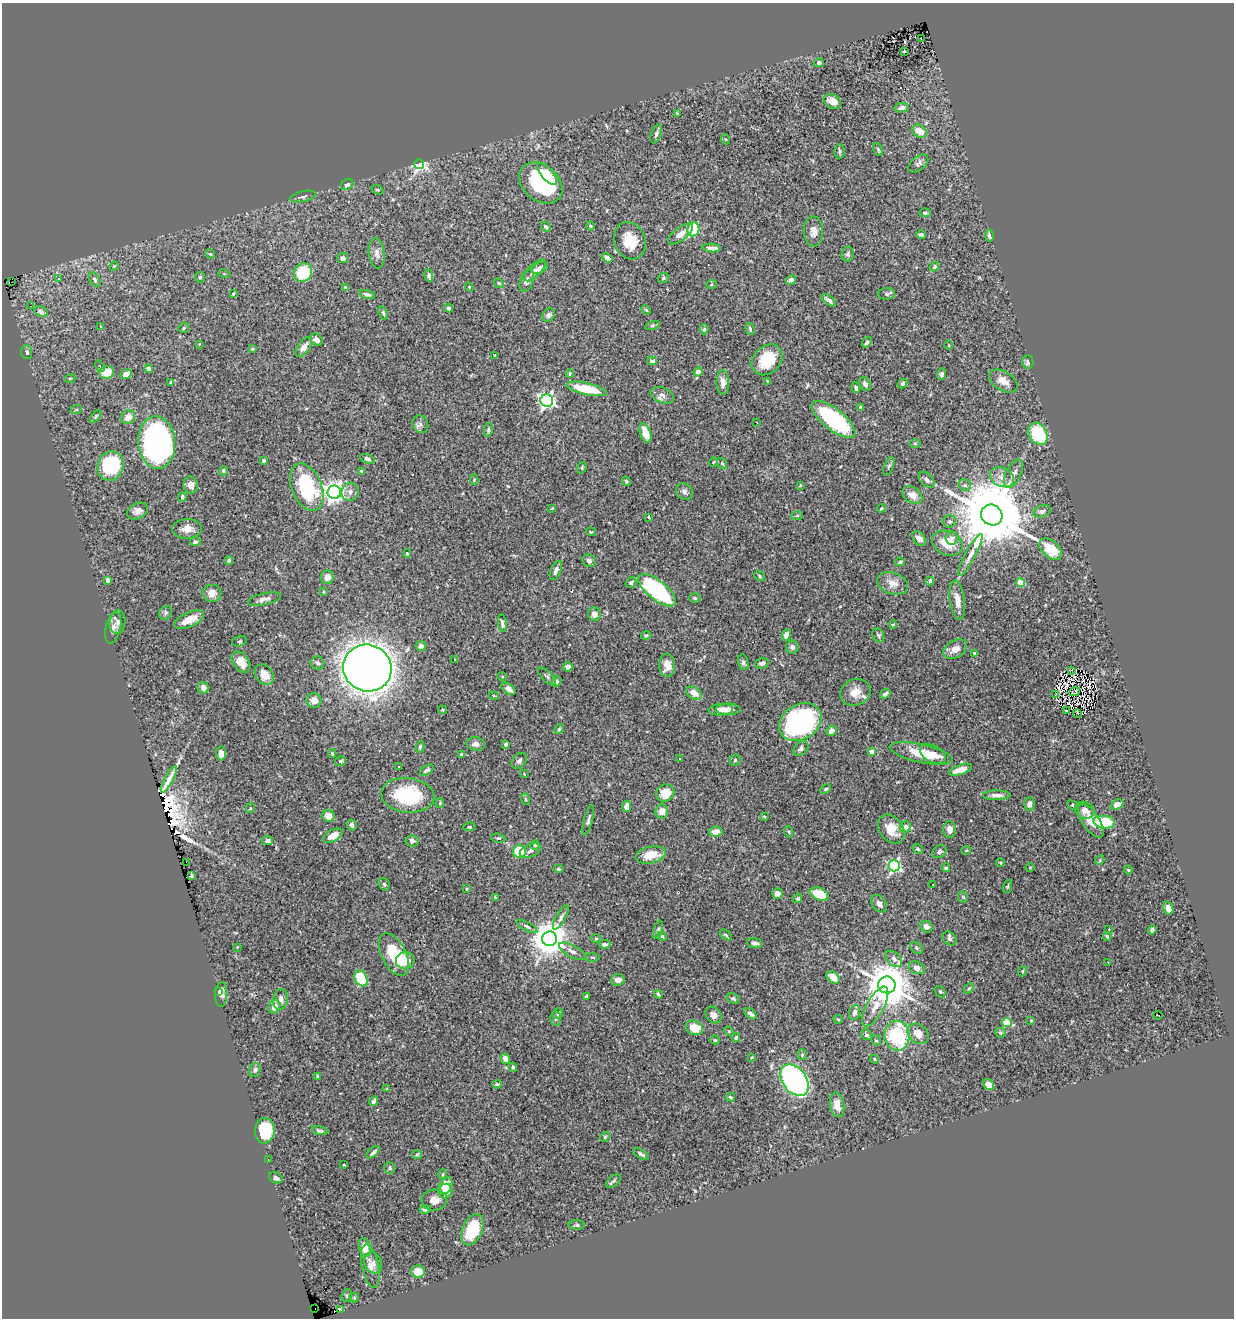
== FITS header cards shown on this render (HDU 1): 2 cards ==
NAXIS1  =                 1232
NAXIS2  =                 1316

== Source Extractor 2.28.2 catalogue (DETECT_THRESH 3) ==
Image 1232 x 1316 px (HDU 1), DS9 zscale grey, 1 PNG px = 1 image px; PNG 1236 x 1320 px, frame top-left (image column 1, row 1316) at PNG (2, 3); each listed source drawn as its Kron ellipse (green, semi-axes under 4 px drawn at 4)
Background 1.19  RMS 0.021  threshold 0.0636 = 3 sigma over >= 5 px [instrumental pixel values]
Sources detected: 387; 7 with non-positive FLUX_AUTO (blend fragments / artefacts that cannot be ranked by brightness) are neither listed nor drawn; the other 380 listed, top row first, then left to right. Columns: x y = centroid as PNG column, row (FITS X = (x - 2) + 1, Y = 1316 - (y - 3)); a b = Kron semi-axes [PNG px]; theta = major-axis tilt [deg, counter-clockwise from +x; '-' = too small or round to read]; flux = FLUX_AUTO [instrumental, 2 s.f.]
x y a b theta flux
921 38 3 2 - 2.5
904 51 3 2 - 1.5
819 63 5 4 - 3.8
832 101 9 6 -25 11
902 108 7 4 10 6.1
677 113 3 2 - 1.1
920 131 8 6 -35 18
656 134 10 5 70 3.6
725 139 5 3 - 1.4
878 149 7 4 -64 2.3
839 151 7 5 -89 2.8
419 164 5 5 - 280
918 164 11 7 39 4.9
547 174 14 6 -49 18
541 183 24 17 -40 140
347 184 6 5 - 4.6
377 190 6 4 -20 1.5
303 197 13 5 12 4.1
925 213 5 4 - 3
590 226 4 3 - 1.3
546 227 5 4 - 2.4
693 229 7 5 69 69
813 231 15 9 -89 11
681 234 15 6 37 12
921 235 5 3 - 4.7
989 235 6 4 -82 4
630 241 19 15 -68 33
712 248 9 4 -4 7.6
377 253 15 8 -83 8.5
210 254 5 4 - 1.5
848 254 7 6 - 3.2
343 258 5 5 - 5.7
607 258 6 3 -35 4.9
114 266 5 4 - 1.3
934 267 5 4 - 2.8
540 268 9 5 25 7.3
535 270 14 6 43 8.6
303 273 9 8 - 74
224 274 5 3 - 1.4
429 276 6 4 -78 4
200 277 5 5 - 2.6
59 278 3 2 - 1.8
663 278 6 4 22 2.3
95 280 8 5 -60 3.5
791 280 5 4 - 5.7
527 281 11 6 69 7.1
11 282 2 2 - 59
499 283 5 4 - 1.7
711 285 5 3 - 1.2
346 287 4 3 - 2.3
469 287 4 3 - 1.2
233 294 4 2 - 1.6
367 294 8 4 -16 3.4
887 294 8 5 1 3
829 300 8 3 -39 4.3
30 306 3 2 - 610
449 308 4 4 - 2.6
646 310 5 4 - 1.6
41 312 7 5 -28 3.7
383 313 6 4 -70 2
549 315 7 6 - 3.9
652 326 8 3 19 1.8
100 327 3 3 - 2.4
184 328 6 5 - 2
704 329 5 4 - 2.2
750 329 6 4 -75 2.5
316 340 7 5 -46 7.6
867 342 6 4 52 3.2
199 344 3 3 - 1
949 345 4 3 - 1.2
304 347 11 6 54 12
252 349 3 3 - 2.2
27 352 7 5 -80 4.1
495 356 3 3 - 3.5
767 360 17 13 45 50
652 361 5 4 - 3.6
1028 362 7 5 87 4
100 366 6 4 -59 2.8
149 369 4 4 - 6.7
107 372 7 6 - 22
698 372 4 4 - 5.4
570 373 4 4 - 1.6
126 374 6 4 30 12
942 374 6 4 69 3.7
70 378 5 3 - 1.5
1003 381 16 9 -30 14
171 382 4 3 - 2
723 382 12 6 -88 10
768 382 4 4 - 2.5
903 383 5 4 - 2.4
865 384 7 5 -59 5.2
856 388 5 4 - 3.5
587 389 21 6 -12 49
662 395 12 7 -22 6.9
547 401 6 6 - 460
860 408 4 3 - 2.5
76 410 6 3 18 1.5
96 417 7 4 50 2.1
128 417 7 6 - 13
833 419 26 10 -38 150
757 423 3 2 - 2.3
420 424 9 7 -62 5.4
488 430 7 4 77 2.2
645 433 10 5 -72 17
1038 434 12 8 -61 83
157 442 26 18 -86 450
915 443 6 4 -1 1.5
367 459 7 4 -22 2.9
263 461 3 3 - 2.5
713 462 5 3 - 1.1
722 463 6 4 -54 1.8
111 466 15 13 73 110
889 466 10 4 69 3.1
582 468 6 4 71 1.9
223 471 4 4 - 2.5
362 471 3 3 - 2.6
1013 474 15 7 63 9.2
1002 477 12 9 -24 13
474 480 5 4 - 1.6
927 480 9 6 -46 5
626 481 5 4 - 2.6
191 485 8 7 - 7.8
800 485 3 2 - 1.2
965 485 6 5 - 3.2
307 487 25 15 -67 110
334 492 7 6 - 980
350 492 9 8 - 6.9
684 492 9 7 -41 4.3
912 495 11 7 -33 12
182 497 5 4 - 3.3
552 508 4 3 - 1.2
881 508 4 3 - 1.6
137 511 11 8 26 8.7
1042 511 9 5 20 6.1
992 515 11 10 - 21000
797 516 6 4 3 1.7
649 517 4 3 - 1.4
950 521 6 6 - 3
187 529 15 9 3 13
591 532 5 3 - 1.2
952 538 6 6 - 4.1
919 539 8 5 -49 8.6
195 542 5 4 - 3
947 543 16 11 -24 29
1050 549 13 8 -42 41
407 553 4 4 - 1.5
970 555 23 5 62 11
229 561 4 4 - 3.1
589 561 7 6 - 4.7
900 562 5 3 - 2.6
556 570 10 5 68 5.4
760 576 6 4 -39 1.9
327 577 7 6 - 9.2
108 580 4 4 - 9.7
930 581 4 3 - 2.8
631 583 6 5 - 3.4
893 583 16 10 -18 15
1021 583 4 4 - 33
657 590 23 9 -39 210
323 592 4 3 - 1.2
212 593 9 8 - 10
695 598 5 4 - 2
264 599 17 6 13 6.8
957 600 20 7 -82 15
166 613 7 6 - 3
594 614 7 6 - 7.2
189 620 16 7 24 22
117 622 12 7 80 6.5
502 623 9 4 -81 4.2
893 624 4 3 - 1.2
113 628 16 7 78 9.2
646 635 5 4 - 1.9
786 635 6 4 66 8.3
878 635 7 5 -65 3
239 641 7 5 14 2.6
421 646 5 5 - 5.4
792 647 6 6 - 5
955 649 13 8 31 11
974 653 3 3 - 1.9
454 659 3 2 - 1.4
241 662 12 7 -54 19
743 662 8 5 -78 3.3
318 663 7 6 - 3.6
762 663 7 5 14 3.9
667 665 11 8 88 15
568 667 5 4 - 5.2
367 668 24 23 - 2500
1071 670 3 2 - 1.8
264 675 11 8 -54 17
502 676 5 3 - 1.3
547 676 11 5 -44 3.2
557 681 5 4 - 2.8
203 688 6 5 - 7.1
508 689 8 5 -36 7.8
855 692 15 13 26 18
1074 692 6 2 18 0.62
694 693 8 6 -34 11
885 694 5 4 - 5
1056 694 3 2 - 0.5
494 696 5 3 - 1.3
314 701 7 7 - 13
728 709 12 6 0 9.4
442 710 4 4 - 1.5
721 710 12 6 4 14
1066 710 3 2 - 1.7
1077 713 4 2 - 1.9
800 722 22 17 32 250
559 729 6 3 45 1.8
832 731 5 4 - 7.7
476 744 9 6 -10 6.7
506 744 3 3 - 6.1
420 747 6 4 81 2.7
801 748 8 6 44 3.8
872 752 4 4 - 20
221 753 7 5 -87 8.5
332 753 4 3 - 2.1
921 753 32 9 -12 37
462 754 4 3 - 3.3
933 754 14 8 -30 13
680 758 2 2 - 1.2
735 760 5 5 - 2.6
341 761 5 4 - 2.8
519 761 9 6 49 4.5
399 767 3 3 - 3.3
427 770 8 4 33 4
960 770 12 5 18 15
524 774 4 3 - 0.99
169 779 15 3 62 5
826 789 5 4 - 2.1
665 793 9 8 - 22
408 795 27 17 -6 96
997 795 14 5 0 7.2
525 799 6 3 -71 1.2
440 803 5 4 - 1.8
1029 804 7 5 86 5.8
1117 804 7 4 24 9.8
1073 805 6 3 -30 2.3
627 806 6 4 81 10
250 808 5 4 - 1.4
1085 810 10 8 -26 9
662 811 7 6 - 10
328 816 6 5 - 15
764 816 3 3 - 1.7
588 820 16 4 76 4.2
1091 821 19 8 -57 22
1104 822 11 6 -6 67
352 825 5 4 - 5.2
469 827 6 4 8 2
905 827 6 5 - 5.9
891 829 16 11 -54 23
949 830 8 6 -87 9.6
716 832 7 5 8 11
789 832 6 3 -71 1.7
333 836 10 6 29 14
498 838 7 4 -8 2.1
267 840 5 4 - 5.2
412 841 6 5 - 4
535 845 4 4 - 1.8
918 849 5 4 - 2.3
966 850 4 3 - 1.2
519 851 6 6 - 51
530 851 11 6 21 5.3
939 852 7 6 - 4.1
651 855 15 8 12 24
1100 860 5 4 - 1.6
186 862 2 2 - 20
1000 863 4 3 - 1.4
894 866 6 5 - 250
1030 867 5 3 - 1.2
946 868 4 3 - 2.6
558 869 5 4 - 2.2
1128 870 4 3 - 1.4
191 876 4 3 - 2.9
384 884 7 5 -58 2.8
933 884 2 2 - 1.1
1008 886 7 3 72 1.6
466 889 4 2 - 1.3
777 893 5 5 - 11
819 894 10 6 -22 35
495 897 4 3 - 1.7
963 897 5 5 - 2.6
797 898 5 4 - 3
879 904 9 6 -56 6.5
1168 908 7 4 -68 12
561 918 13 4 60 5.3
527 926 11 3 -29 3.1
926 927 6 5 - 7.9
1109 929 3 3 - 3.3
658 930 9 4 74 2.7
1152 930 4 4 - 3.3
726 935 7 3 -36 1.7
662 936 4 4 - 1.7
1107 936 4 3 - 1.9
596 938 5 4 - 1.8
549 939 7 7 - 3600
950 939 8 6 -46 3.4
755 943 7 5 -7 4.6
604 944 6 4 5 2.9
237 947 3 2 - 1.5
916 948 7 5 -44 2.8
572 951 15 6 -28 6.9
394 954 23 12 -63 51
592 957 7 3 -1 1.8
894 959 10 6 -45 4.8
405 960 9 8 - 26
1108 962 3 2 - 1.8
917 968 8 6 -19 8.5
1023 971 5 3 - 1.3
833 977 7 5 -42 17
361 978 8 6 -61 58
618 980 7 6 - 7.7
887 985 8 8 - 6100
969 988 6 4 44 2.2
218 991 3 2 - 5
940 992 6 4 -49 2
221 994 12 6 88 6.4
658 994 4 3 - 2.2
586 996 4 3 - 2.3
733 998 7 5 -21 2.9
281 999 10 7 80 8.2
875 1006 22 8 61 17
274 1007 7 5 62 11
558 1013 5 5 - 3.6
854 1013 8 5 71 6.8
750 1014 7 4 -42 4.2
713 1015 9 7 -47 8.4
1158 1015 5 3 - 4.5
556 1019 7 5 87 2.9
838 1019 4 2 - 1.2
1031 1021 3 3 - 1.4
1007 1023 5 4 - 47
694 1028 9 7 -18 21
729 1031 5 4 - 1.7
1000 1033 5 5 - 2.5
918 1034 11 9 -42 13
866 1035 6 5 - 3.7
897 1036 15 12 -87 110
736 1038 4 4 - 3
715 1040 4 4 - 1.7
876 1040 5 4 - 2.2
802 1055 5 4 - 1.8
752 1057 3 2 - 1.1
505 1059 5 4 - 10
874 1059 4 3 - 1.6
513 1067 4 4 - 1.5
255 1070 7 5 74 4.2
317 1077 4 3 - 1.8
795 1080 17 12 -54 330
497 1084 5 3 - 2.1
989 1085 6 5 - 12
387 1089 4 4 - 1.4
730 1097 5 3 - 2
374 1101 5 4 - 3.5
837 1105 12 7 -81 13
265 1131 13 10 84 70
320 1131 8 4 -10 4.1
605 1137 5 4 - 1.7
373 1152 8 4 40 4.1
417 1154 5 4 - 1.9
641 1154 9 4 -30 4.2
268 1160 2 2 - 1.3
344 1165 3 2 - 0.88
389 1168 6 5 - 2.5
443 1174 5 3 - 1.2
276 1178 7 5 -27 3.1
613 1181 9 5 39 3
445 1186 9 6 60 21
445 1191 7 7 - 14
434 1200 13 10 4 12
425 1209 5 4 - 3.4
577 1225 8 4 -3 2.2
472 1230 16 10 67 70
365 1247 10 5 -76 23
373 1263 11 8 -64 7.5
370 1266 22 8 -78 12
418 1272 7 6 - 20
347 1296 6 5 - 2.6
354 1298 5 4 - 1.8
315 1308 2 2 - 13
341 1309 4 2 - 2.2
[7 non-positive-flux detections neither listed nor drawn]